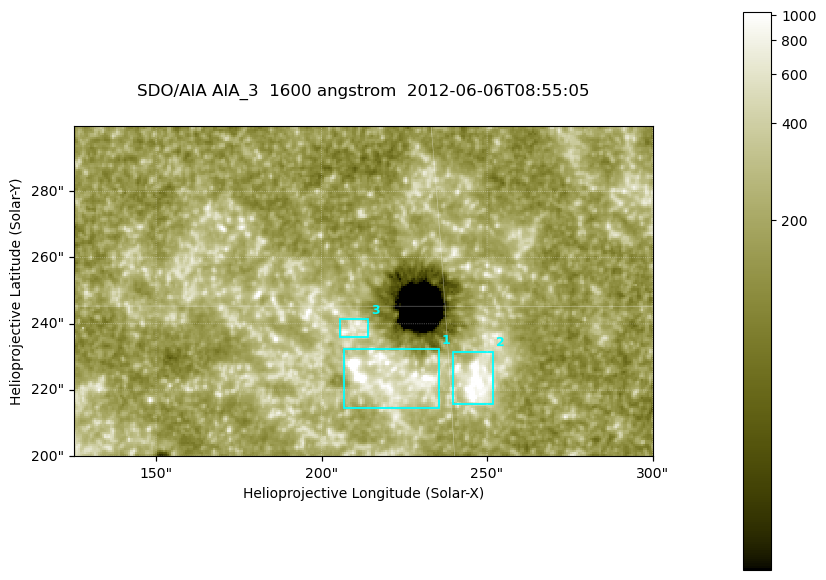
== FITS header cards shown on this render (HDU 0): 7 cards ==
TELESCOP= 'SDO/AIA '
INSTRUME= 'AIA_3   '
WAVELNTH=                 1600
WAVEUNIT= 'angstrom'
DATE-OBS= '2012-06-06T08:55:05.12'
CTYPE1  = 'HPLN-TAN'
CTYPE2  = 'HPLT-TAN'

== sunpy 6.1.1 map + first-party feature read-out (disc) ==
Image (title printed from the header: SDO/AIA AIA_3  1600 angstrom  2012-06-06T08:55:05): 287 x 164 px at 0.609 arcsec/px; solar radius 946 arcsec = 1552 px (partial field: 0.6% of the solar disc is inside the frame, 100% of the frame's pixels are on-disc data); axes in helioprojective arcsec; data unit not stated in the header (colour bar unlabelled)
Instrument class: DISC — disc imager (sunpy class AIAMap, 1600 A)
Bright regions (active regions / flare kernels): reference = the on-disc median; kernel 3 px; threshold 5 sigma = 339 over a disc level ~188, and >= 1.15x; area >= 47 px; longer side >= 3 px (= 1.8 arcsec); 3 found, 3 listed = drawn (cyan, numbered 1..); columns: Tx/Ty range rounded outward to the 2 arcsec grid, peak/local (2 s.f.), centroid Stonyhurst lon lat
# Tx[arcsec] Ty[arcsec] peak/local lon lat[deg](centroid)
1 206..236 214..232 13 +14 +14
2 238..252 216..232 8.6 +16 +14
3 204..214 236..242 4.5 +13 +15